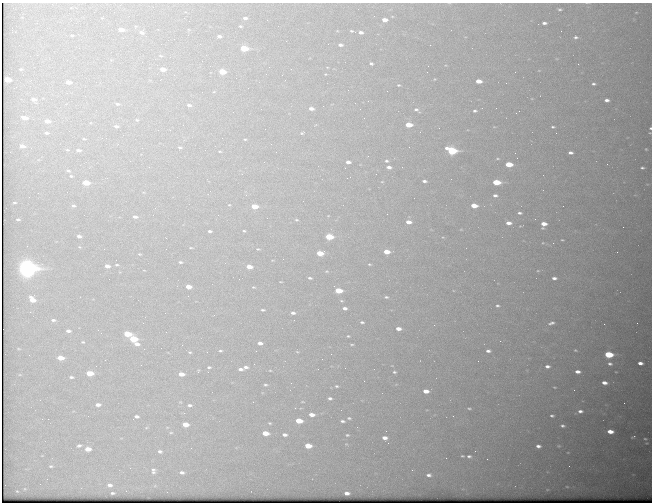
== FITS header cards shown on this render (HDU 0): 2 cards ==
NAXIS1  =                  650 / Width of table row in bytes
NAXIS2  =                  500 / Number of rows in table

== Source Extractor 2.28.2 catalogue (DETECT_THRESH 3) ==
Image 650 x 500 px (HDU 0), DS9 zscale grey, 1 PNG px = 1 image px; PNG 654 x 504 px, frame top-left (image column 1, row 500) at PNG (2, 3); no overlay
Background 584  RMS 3.1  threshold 9.37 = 3 sigma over >= 5 px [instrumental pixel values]
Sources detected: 229; all 229 listed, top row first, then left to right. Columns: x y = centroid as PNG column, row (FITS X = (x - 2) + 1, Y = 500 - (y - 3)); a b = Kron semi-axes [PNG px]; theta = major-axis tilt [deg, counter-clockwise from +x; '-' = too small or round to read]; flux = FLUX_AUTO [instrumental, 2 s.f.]
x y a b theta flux
560 9 7 5 -5 430
114 12 2 2 - 100
636 12 4 3 - 140
245 18 4 3 - 560
384 20 5 4 - 1700
544 23 5 3 - 690
240 26 3 2 - 210
121 30 5 4 - 2100
353 31 9 3 -16 450
141 32 7 5 -11 770
361 32 5 4 - 790
72 35 5 4 - 320
219 36 4 3 - 510
576 37 7 5 -10 570
200 44 2 2 - 94
19 45 2 2 - 130
340 45 5 4 - 770
430 45 2 2 - 300
244 48 5 4 - 8500
160 56 6 3 -19 250
371 63 4 3 - 350
578 64 2 2 - 110
20 69 3 2 - 170
163 69 5 4 - 1800
222 72 5 4 - 4700
266 74 2 2 - 380
325 74 4 4 - 170
7 79 5 4 - 4100
160 80 2 2 - 120
478 81 5 4 - 2500
68 82 5 4 - 1500
593 84 3 3 - 350
398 85 3 2 - 200
214 92 5 3 - 170
67 93 4 3 - 200
33 99 5 4 - 930
607 100 4 3 - 770
117 104 6 4 -8 460
189 105 6 5 - 800
323 106 2 2 - 220
311 109 5 4 - 980
416 110 7 4 -30 490
23 111 2 2 - 140
475 111 5 4 - 430
24 118 6 3 -12 1500
137 120 5 5 - 350
47 121 6 4 -9 1500
408 125 5 4 - 4700
116 126 6 4 -5 560
553 127 3 2 - 260
439 128 2 2 - 110
650 128 3 2 - 230
46 133 5 3 - 470
302 133 4 3 - 220
106 138 2 2 - 100
84 139 4 4 - 240
245 139 4 3 - 200
22 146 5 4 - 1300
180 147 7 5 -12 500
142 148 2 2 - 930
646 149 2 2 - 140
67 150 6 4 -6 300
78 150 7 4 -4 560
220 151 5 4 - 240
452 151 7 4 -14 21000
10 152 2 2 - 110
570 153 4 3 - 660
368 156 2 2 - 120
497 159 6 3 0 230
386 161 5 4 - 330
264 162 2 2 - 93
348 162 4 3 - 910
509 164 5 4 - 5500
607 164 2 2 - 350
149 167 3 3 - 170
389 167 4 3 - 820
345 168 2 2 - 100
642 168 3 3 - 310
68 171 6 4 -9 370
71 176 5 4 - 280
424 181 5 3 - 580
382 182 5 3 - 170
496 182 5 4 - 8100
86 183 5 4 - 5000
246 195 4 4 - 310
495 195 4 3 - 520
14 203 5 3 - 280
229 205 5 4 - 220
474 205 5 4 - 3100
73 206 5 4 - 430
254 206 5 4 - 4000
520 213 4 3 - 360
218 215 3 3 - 170
135 217 5 4 - 670
18 219 5 3 - 360
535 219 2 2 - 120
296 220 5 4 - 250
408 222 5 4 - 1600
508 223 5 3 - 1300
544 224 5 5 - 2000
623 227 2 2 - 340
210 231 4 3 - 420
244 231 3 3 - 230
79 236 4 3 - 560
329 237 5 4 - 8700
562 240 3 2 - 150
191 248 4 3 - 180
258 249 7 4 -7 290
387 252 5 4 - 2700
320 253 5 4 - 4300
139 254 3 3 - 170
180 262 4 3 - 310
369 264 3 2 - 170
117 265 4 3 - 210
107 266 5 3 - 1100
249 267 5 4 - 2700
27 268 8 7 - 100000
327 271 4 3 - 190
538 271 5 3 - 220
310 278 5 3 - 380
554 278 5 3 - 700
281 282 4 2 - 170
188 287 5 4 - 1900
254 287 5 4 - 250
338 290 5 4 - 6600
386 297 4 3 - 260
32 300 6 4 -37 2500
341 301 5 4 - 230
497 306 4 4 - 330
345 308 4 3 - 670
263 310 5 3 - 300
165 313 2 2 - 110
293 313 5 4 - 680
53 320 6 4 -5 490
362 322 5 3 - 340
551 323 9 5 20 690
604 324 2 2 - 450
398 329 5 3 - 1200
68 331 5 3 - 690
127 334 5 4 - 5900
348 336 5 4 - 250
133 339 5 4 - 9600
500 341 2 2 - 88
83 342 4 3 - 220
260 343 4 3 - 930
137 344 5 4 - 980
352 344 6 3 0 270
18 349 7 3 -9 290
575 350 5 4 - 230
220 351 3 2 - 240
256 351 2 2 - 90
488 351 4 3 - 580
190 352 4 3 - 180
297 352 6 4 -3 240
331 354 2 2 - 360
608 354 6 4 -6 12000
60 358 5 4 - 2800
478 361 2 2 - 330
640 363 4 3 - 960
610 364 6 4 -12 490
141 365 3 2 - 150
547 366 5 3 - 710
209 367 3 2 - 270
246 367 4 3 - 580
240 369 5 3 - 680
270 370 4 3 - 180
198 371 5 3 - 160
394 372 4 3 - 270
577 372 5 3 - 1000
90 373 5 4 - 4100
181 374 5 3 - 2000
71 377 4 3 - 360
291 383 3 3 - 210
604 383 5 3 - 1200
265 385 5 3 - 310
336 386 5 3 - 280
554 387 3 2 - 150
574 390 2 2 - 94
426 391 5 4 - 1800
330 398 5 3 - 470
253 402 3 2 - 170
302 402 6 3 0 200
98 405 5 3 - 890
189 405 5 3 - 440
295 408 2 2 - 110
469 408 6 3 -6 320
580 411 5 3 - 640
184 413 3 2 - 200
311 415 5 4 - 1600
136 416 5 3 - 560
453 416 3 2 - 160
552 416 4 3 - 330
349 418 4 3 - 250
42 419 3 2 - 290
133 419 3 2 - 220
299 421 5 4 - 4200
343 421 4 3 - 400
270 423 4 3 - 230
185 424 5 4 - 2500
563 426 4 3 - 390
386 431 2 2 - 540
610 431 5 4 - 2100
171 433 5 3 - 210
265 433 5 4 - 3100
285 435 5 3 - 720
347 435 4 3 - 230
633 437 4 2 - 180
384 438 5 4 - 1100
645 439 3 2 - 190
346 444 4 3 - 150
79 446 6 4 13 440
308 446 5 4 - 3700
538 446 4 3 - 750
559 446 4 3 - 190
88 449 5 4 - 2100
160 451 6 4 -14 450
475 451 3 2 - 490
462 456 3 3 - 230
469 456 5 4 - 450
51 466 7 4 8 360
153 471 9 6 -86 720
182 472 5 4 - 590
429 475 5 3 - 580
110 485 8 6 -3 1000
567 487 5 3 - 210
547 490 5 3 - 200
17 491 3 2 - 140
112 493 4 3 - 380
347 493 5 3 - 1100
At the frame edge (FLAGS 8, measured only in part): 1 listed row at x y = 650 128